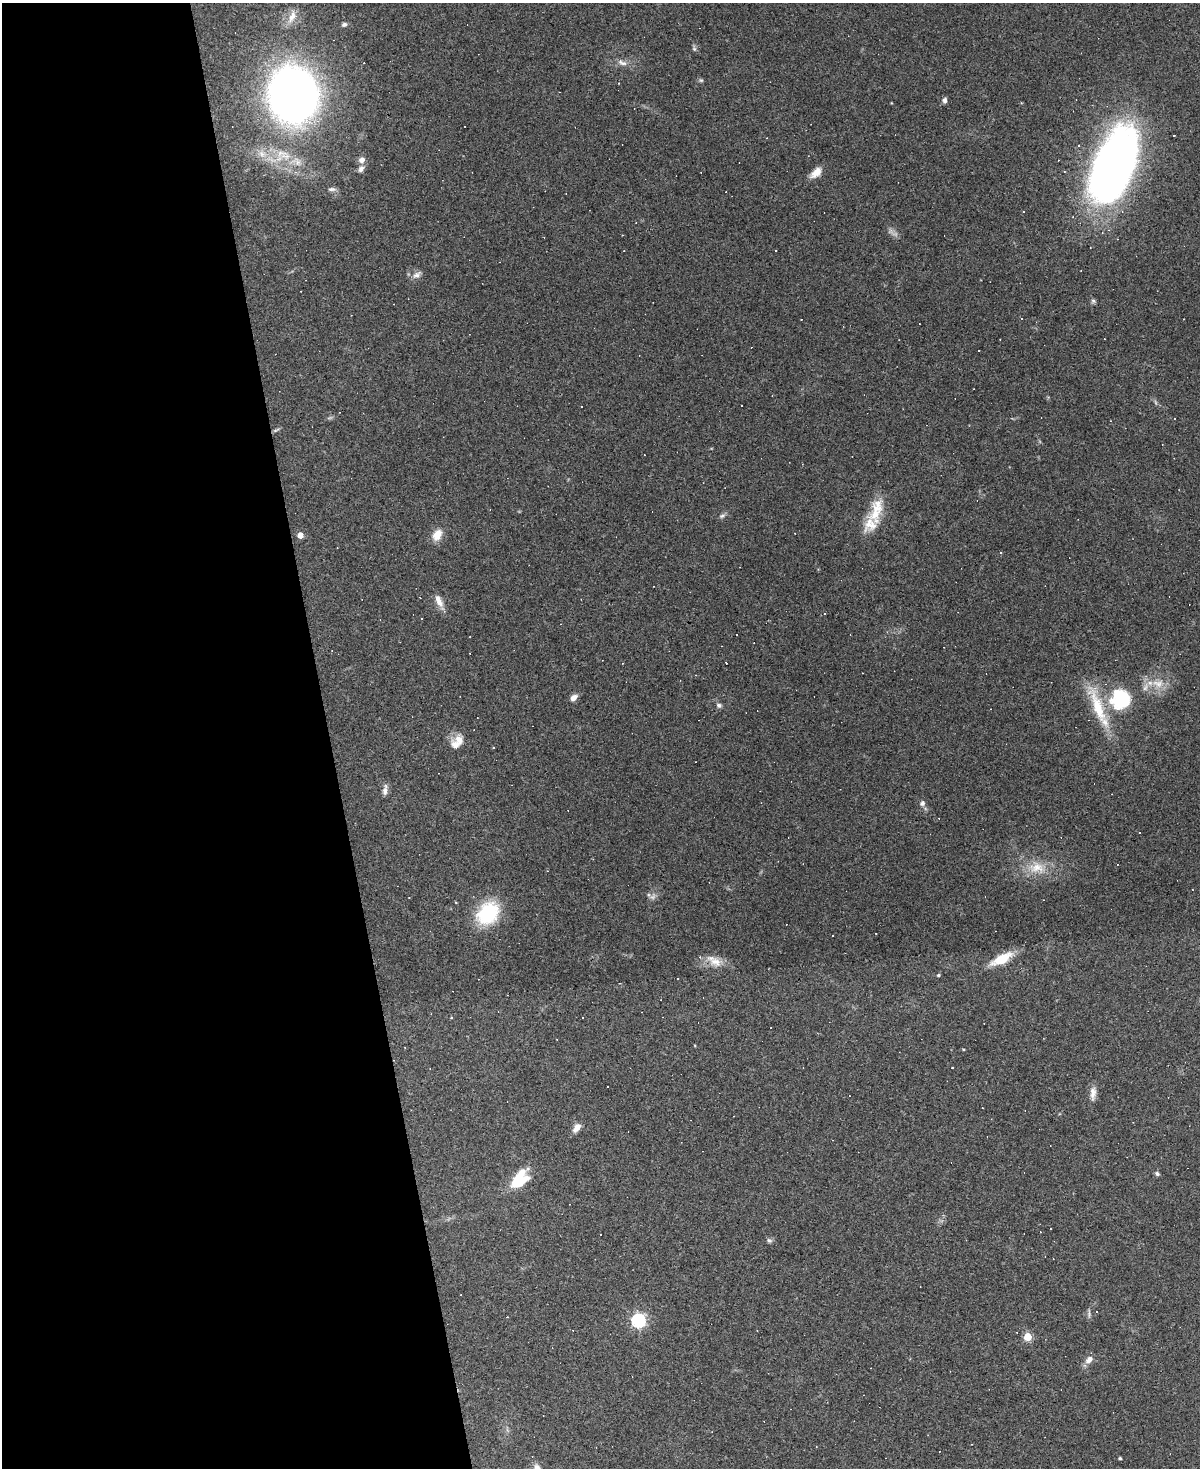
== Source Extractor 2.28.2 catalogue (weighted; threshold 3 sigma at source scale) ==
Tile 5 of 4 x 3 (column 1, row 2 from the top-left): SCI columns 1-1198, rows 1709-3174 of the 4794 x 4772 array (HDU 1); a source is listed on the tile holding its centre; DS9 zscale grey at full resolution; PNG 1202 x 1470 px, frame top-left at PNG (2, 3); no overlay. Shown black and unused: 27% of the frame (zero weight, under 3 of 4 exposures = <1% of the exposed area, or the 3 px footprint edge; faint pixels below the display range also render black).
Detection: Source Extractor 2.28.2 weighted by HDU 2 'WHT'; one run over the whole footprint, this tile lists its part. Background 0.147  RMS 0.007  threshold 0.0314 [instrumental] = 3 sigma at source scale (4.5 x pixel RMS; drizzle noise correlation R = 1.50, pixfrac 1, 0.05/0.05 arcsec/px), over >= 5 px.
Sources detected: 93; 2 too faint to see at this stretch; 1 inside a brighter object's white glare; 27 cosmic-ray / hot-pixel residue — not listed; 6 inside a brighter listed object's ellipse — not listed separately; the other 57 listed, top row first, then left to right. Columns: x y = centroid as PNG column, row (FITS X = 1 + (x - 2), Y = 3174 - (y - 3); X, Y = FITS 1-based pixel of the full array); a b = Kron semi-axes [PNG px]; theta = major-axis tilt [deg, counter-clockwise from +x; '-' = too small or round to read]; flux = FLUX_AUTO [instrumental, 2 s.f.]
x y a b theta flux
292 17 20 8 68 6.9
344 24 7 5 16 1.7
694 49 7 5 -69 1.4
622 63 14 6 -19 3.9
619 83 3 2 - 0.8
293 95 32 28 -82 670
944 100 7 5 78 2.1
1174 135 3 2 - 0.64
362 160 8 7 - 3.7
1113 165 68 32 68 510
361 169 9 7 61 2.6
816 173 17 9 42 6.4
332 189 11 5 1 2.1
776 250 3 2 - 0.76
417 275 13 7 40 3.3
1093 301 6 6 - 1.4
1022 318 3 3 - 0.96
276 430 10 3 29 1.2
722 516 9 5 30 1.8
870 524 25 20 63 15
300 535 5 4 - 6.6
437 535 13 9 61 9.1
1000 553 3 3 - 1.1
439 602 15 9 -49 5.8
825 614 3 2 - 0.83
421 618 3 3 - 3.4
1158 684 18 10 -17 10
574 698 10 6 43 3.7
1121 698 23 22 - 44
719 705 7 6 - 1.8
1098 707 62 13 -69 29
459 740 17 11 -75 6.7
494 747 3 3 - 0.81
385 790 15 6 80 3.5
922 803 6 6 - 2.4
1037 868 25 16 -6 16
649 895 6 4 -70 1.1
488 913 22 17 46 52
876 933 3 2 - 0.4
1002 959 22 8 27 20
714 961 25 12 -29 10
938 975 4 3 - 1
678 979 3 2 - 0.56
451 1018 4 3 - 0.55
963 1049 4 3 - 0.58
952 1068 3 2 - 0.56
1093 1093 19 7 88 4.9
576 1128 12 7 53 4.5
1157 1173 6 5 - 1.3
518 1180 22 11 57 17
769 1240 8 6 -35 1.6
1097 1311 3 2 - 0.74
638 1321 6 6 - 150
1028 1337 5 5 - 25
1089 1359 10 7 41 4.4
1120 1458 3 3 - 1
537 1468 11 8 -61 4.8
Isophote crosses this tile's border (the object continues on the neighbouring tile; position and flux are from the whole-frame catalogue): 1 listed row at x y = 537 1468